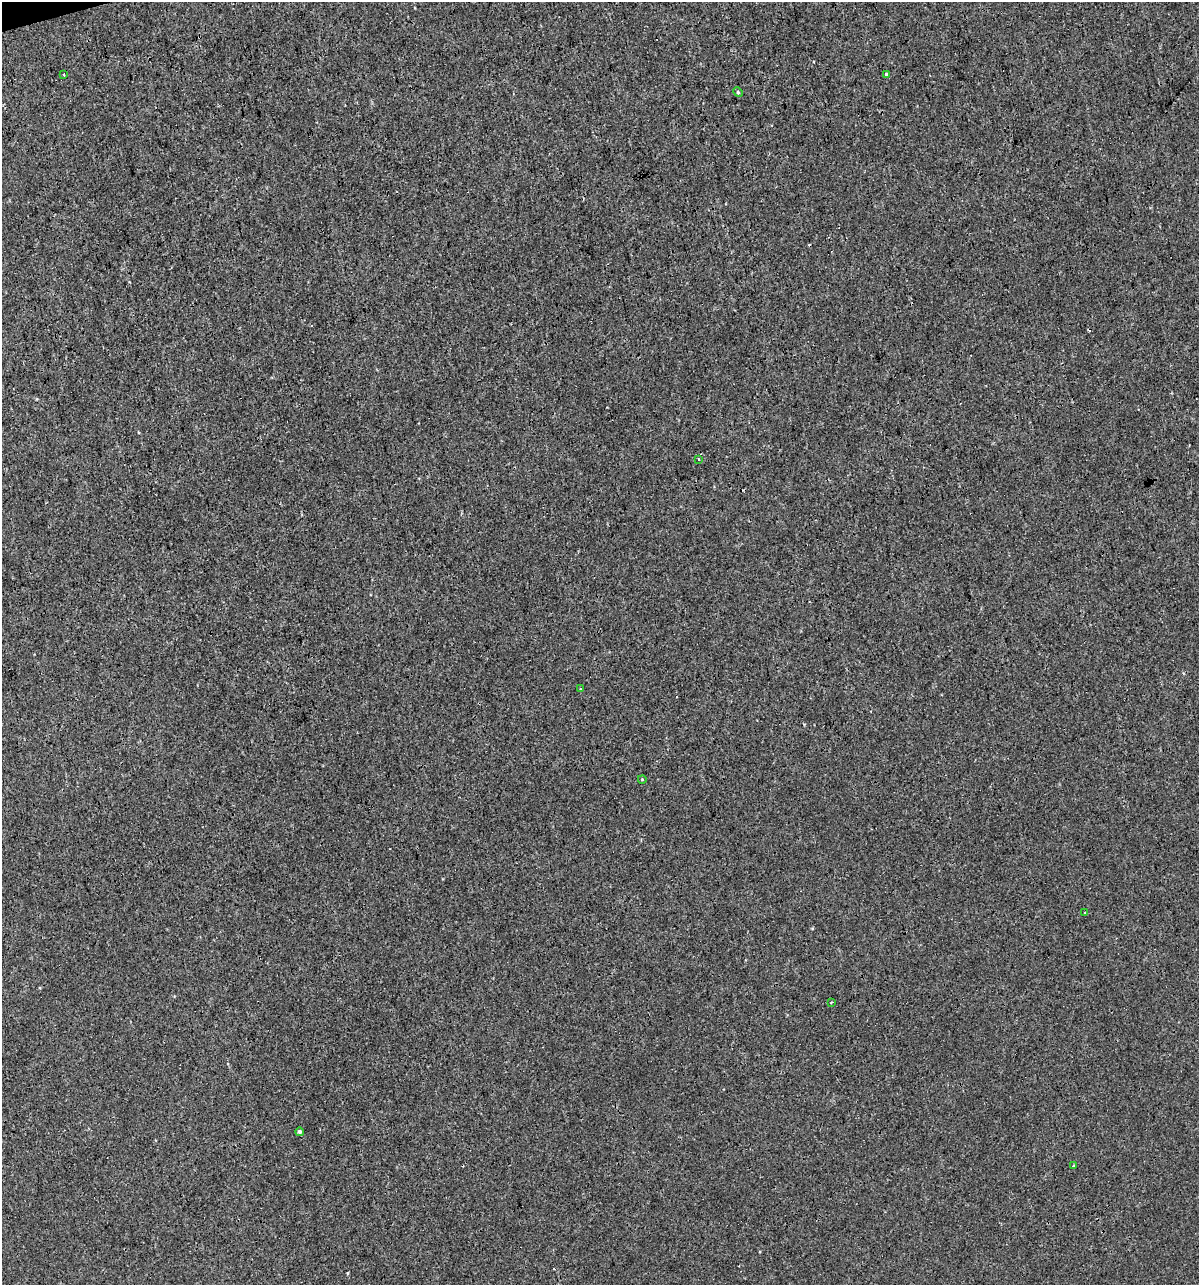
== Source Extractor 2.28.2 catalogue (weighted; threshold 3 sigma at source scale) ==
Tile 11 of 4 x 4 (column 3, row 3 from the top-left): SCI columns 2441-3637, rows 1284-2566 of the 4930 x 5132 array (HDU 1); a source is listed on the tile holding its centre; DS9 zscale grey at full resolution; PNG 1201 x 1287 px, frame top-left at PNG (2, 2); each listed source drawn as its Kron ellipse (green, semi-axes under 4 px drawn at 4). Shown black and unused: <1% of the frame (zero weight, under 3 of 4 exposures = <1% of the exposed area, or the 3 px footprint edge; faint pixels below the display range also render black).
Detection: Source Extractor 2.28.2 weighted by HDU 2 'WHT'; one run over the whole footprint, this tile lists its part. Background 4.00e-05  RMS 0.0017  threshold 0.00747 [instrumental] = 3 sigma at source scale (4.5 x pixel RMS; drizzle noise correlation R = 1.50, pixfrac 1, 0.0396/0.0396 arcsec/px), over >= 5 px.
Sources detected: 13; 3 cosmic-ray / hot-pixel residue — neither listed nor drawn; the other 10 listed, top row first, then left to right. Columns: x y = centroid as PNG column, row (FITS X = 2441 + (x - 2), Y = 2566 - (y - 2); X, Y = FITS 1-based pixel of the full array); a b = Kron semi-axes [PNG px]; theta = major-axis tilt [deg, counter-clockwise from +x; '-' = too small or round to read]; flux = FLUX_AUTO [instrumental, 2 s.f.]
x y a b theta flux
886 74 4 3 - 0.56
64 75 2 2 - 0.14
738 92 5 4 - 0.21
698 459 3 2 - 0.26
580 689 4 3 - 0.26
642 779 4 3 - 0.13
1085 913 3 2 - 0.2
831 1002 3 2 - 0.24
300 1132 4 4 - 0.4
1073 1166 3 3 - 0.27